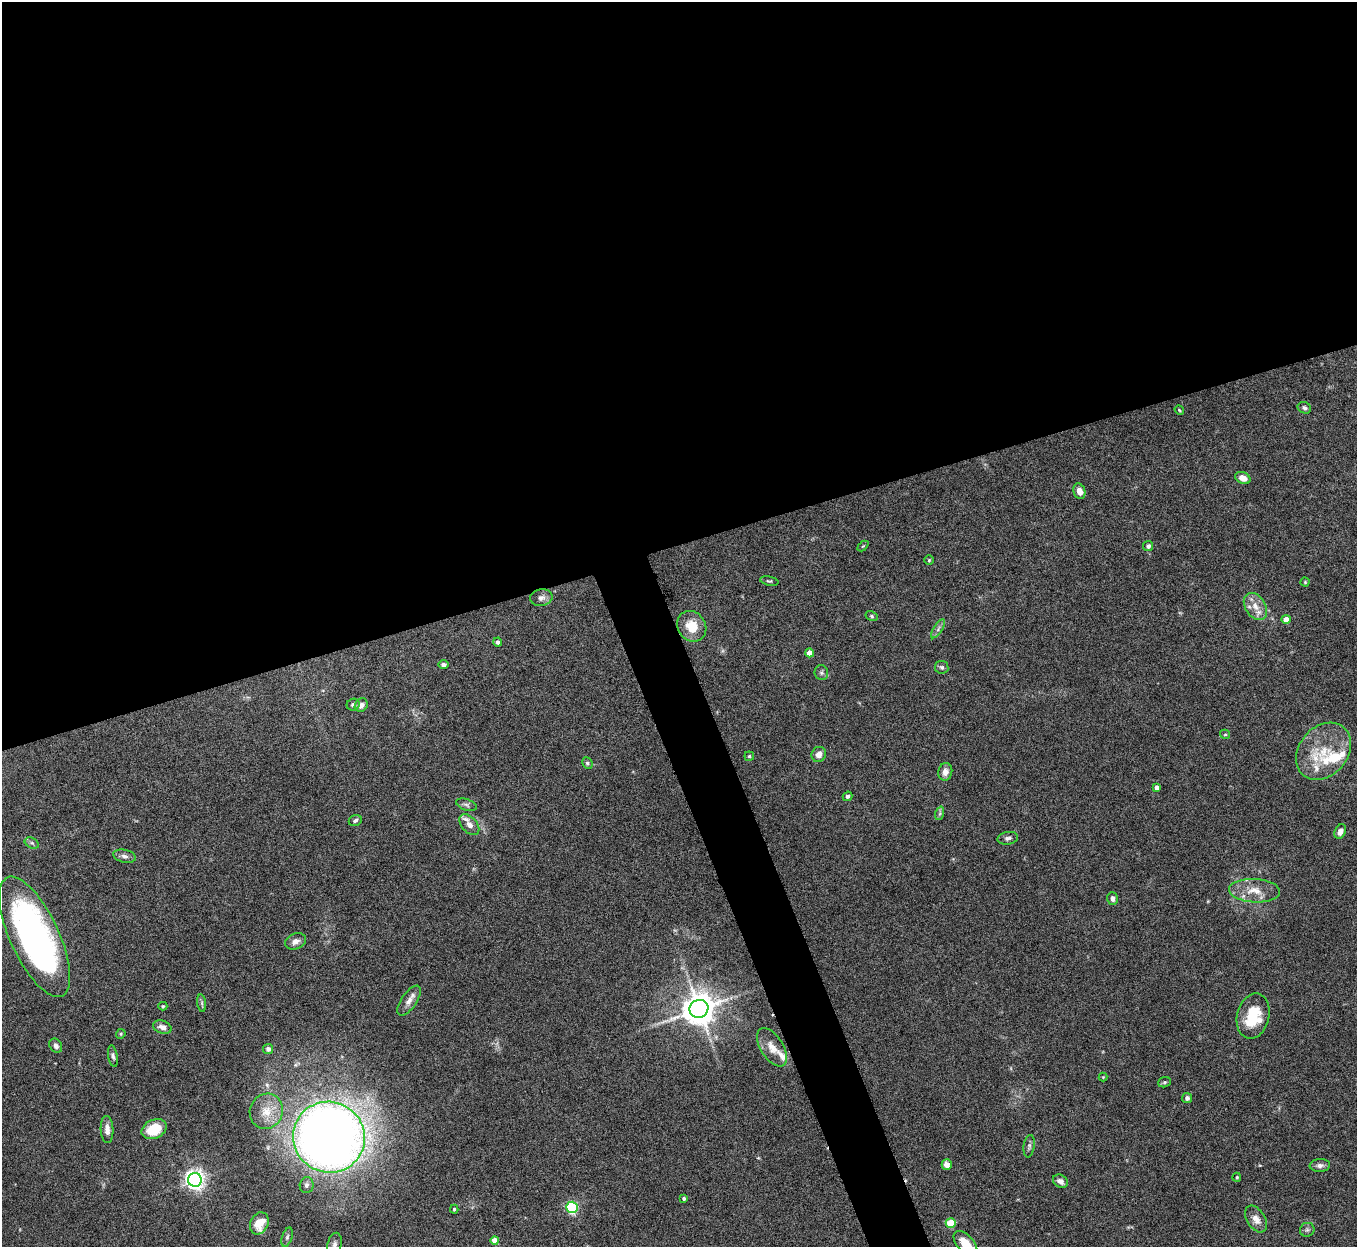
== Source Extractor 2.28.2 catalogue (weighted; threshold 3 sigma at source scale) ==
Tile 2 of 4 x 4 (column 2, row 1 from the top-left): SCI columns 1356-2710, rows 3885-5129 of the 5423 x 5406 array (HDU 1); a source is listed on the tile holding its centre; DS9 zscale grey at full resolution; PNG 1359 x 1249 px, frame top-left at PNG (2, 2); each listed source drawn as its Kron ellipse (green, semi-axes under 4 px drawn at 4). Shown black and unused: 46% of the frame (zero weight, under 5 of 10 exposures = <1% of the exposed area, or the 3 px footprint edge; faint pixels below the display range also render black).
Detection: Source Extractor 2.28.2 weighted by HDU 2 'WHT'; one run over the whole footprint, this tile lists its part. Background 0.147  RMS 0.0057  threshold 0.0234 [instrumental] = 3 sigma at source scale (4.09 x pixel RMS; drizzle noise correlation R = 1.36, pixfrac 0.8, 0.05/0.05 arcsec/px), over >= 5 px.
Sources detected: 86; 8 inside a brighter listed object's ellipse — not listed separately; the other 78 listed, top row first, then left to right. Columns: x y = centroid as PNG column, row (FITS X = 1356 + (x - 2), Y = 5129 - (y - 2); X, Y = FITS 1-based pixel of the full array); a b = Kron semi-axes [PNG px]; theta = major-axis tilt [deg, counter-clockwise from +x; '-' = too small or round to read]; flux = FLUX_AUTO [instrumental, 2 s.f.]
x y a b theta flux
1304 408 7 5 -24 1.3
1179 410 5 3 - 0.67
1243 478 8 5 -26 4.2
1079 491 8 6 -69 3.3
863 546 6 4 44 0.56
1148 546 5 5 - 1.4
929 560 5 4 - 0.58
769 581 9 4 -11 0.85
1305 582 4 4 - 0.57
541 598 11 8 9 2.5
1255 606 15 10 -58 5.8
872 616 6 4 -28 0.77
1286 619 4 4 - 6.4
692 626 16 14 -56 10
938 629 11 4 58 1.7
498 642 4 4 - 1.2
810 653 4 4 - 6.4
443 665 5 4 - 1.4
942 667 7 6 - 1.2
821 673 7 6 - 1.2
353 705 6 6 - 1.5
361 705 7 6 - 2.7
1225 734 5 4 - 0.69
1323 751 31 24 49 20
819 754 8 7 - 3.6
749 756 4 4 - 0.7
587 763 6 5 - 0.95
945 772 9 7 77 3.2
1157 787 4 4 - 2.4
847 796 5 4 - 1.3
466 805 11 5 -18 1.5
940 813 7 4 72 1.1
355 820 7 5 23 1.2
469 825 12 7 -48 3.2
1340 832 8 5 65 3
1008 838 10 6 10 1.7
32 843 7 5 -26 1.2
124 856 11 6 -12 2.1
1255 891 25 11 -3 9.4
1113 899 6 5 - 2.2
35 937 65 24 -65 180
295 941 11 8 24 2.7
409 1001 17 7 55 3.8
202 1003 9 4 -82 1.2
163 1006 4 4 - 0.65
699 1009 9 9 - 1100
1253 1016 23 16 76 19
162 1027 9 6 -18 3.3
121 1034 5 4 - 0.68
56 1046 7 6 - 2.1
772 1047 21 11 -57 6.8
268 1049 5 5 - 2.4
113 1056 11 4 -80 1.4
1103 1077 4 4 - 0.51
1164 1082 6 5 - 0.88
1187 1098 5 5 - 1.5
266 1111 18 16 68 9.9
107 1129 13 6 -88 4.1
154 1129 13 9 25 15
329 1137 36 35 - 670
1029 1146 11 5 82 1.6
947 1164 5 5 - 3.8
1320 1165 10 6 4 2.1
1237 1177 4 4 - 0.67
195 1180 7 7 - 290
1060 1181 8 6 -33 3.1
306 1185 8 7 - 1.7
684 1198 3 3 - 1.1
572 1207 5 5 - 67
454 1209 4 4 - 0.72
1256 1219 15 9 -57 4.4
259 1223 11 8 64 9.7
951 1223 5 5 - 19
1307 1230 7 7 - 1.2
287 1237 10 5 72 1.4
495 1240 4 4 - 5.1
966 1244 15 8 -49 9.7
334 1245 12 7 76 2.5
Isophote crosses this tile's border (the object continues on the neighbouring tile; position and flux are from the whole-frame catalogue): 2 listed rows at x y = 966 1244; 334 1245